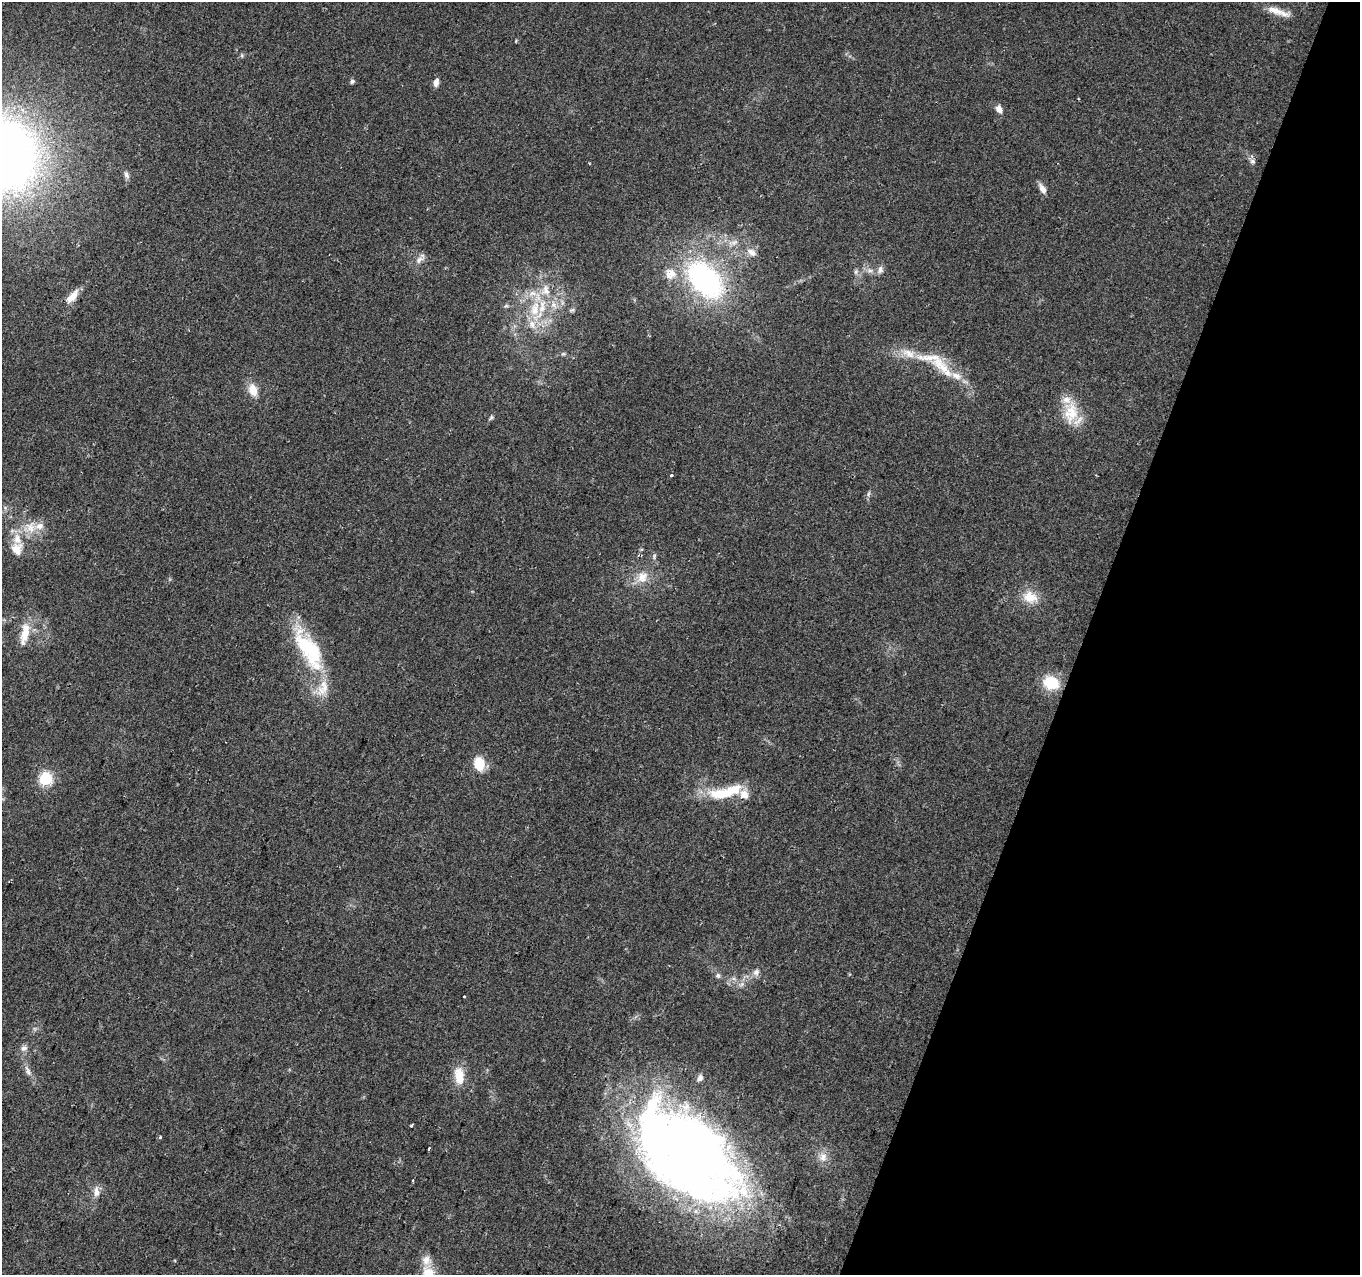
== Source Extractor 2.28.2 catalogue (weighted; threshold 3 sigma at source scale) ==
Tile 8 of 4 x 4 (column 4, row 2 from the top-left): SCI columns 4083-5440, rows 2793-4065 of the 5461 x 5648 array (HDU 1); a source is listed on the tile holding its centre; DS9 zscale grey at full resolution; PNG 1362 x 1277 px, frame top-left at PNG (2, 2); no overlay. Shown black and unused: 20% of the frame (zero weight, under 2 of 3 exposures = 2% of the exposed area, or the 3 px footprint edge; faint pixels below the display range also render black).
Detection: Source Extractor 2.28.2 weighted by HDU 2 'WHT'; one run over the whole footprint, this tile lists its part. Background 0.079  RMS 0.0097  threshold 0.0435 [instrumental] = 3 sigma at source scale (4.5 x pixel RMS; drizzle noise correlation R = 1.50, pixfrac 1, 0.0396/0.0396 arcsec/px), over >= 5 px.
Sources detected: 70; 3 inside a brighter object's white glare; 1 cosmic-ray / hot-pixel residue — not listed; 11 inside a brighter listed object's ellipse — not listed separately; the other 55 listed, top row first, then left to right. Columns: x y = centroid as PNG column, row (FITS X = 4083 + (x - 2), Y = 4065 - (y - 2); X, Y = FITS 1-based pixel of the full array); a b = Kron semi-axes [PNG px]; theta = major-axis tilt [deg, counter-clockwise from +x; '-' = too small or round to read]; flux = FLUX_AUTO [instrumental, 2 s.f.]
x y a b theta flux
1275 10 34 8 -14 12
516 41 5 3 - 0.78
242 55 6 4 72 1.4
352 81 5 5 - 2.5
436 82 9 6 80 5.2
999 109 9 7 -57 6.1
2 155 60 55 -58 940
1252 161 8 7 - 2.9
126 175 10 6 -73 3.5
1042 189 13 6 -61 6.1
733 243 17 7 19 7.2
752 252 15 9 -35 7.2
419 260 13 8 31 5.9
880 269 11 7 72 4.3
869 271 8 7 - 4.1
856 272 8 6 70 2.3
670 274 17 16 - 16
705 280 43 26 -47 200
72 297 21 9 48 12
554 305 12 9 -66 8
506 306 6 5 - 1.7
535 309 25 14 78 29
572 310 8 5 2 1.9
908 353 23 12 -18 18
563 354 6 5 - 1.6
941 365 38 16 -44 36
253 390 17 11 -73 13
1071 412 32 20 89 31
491 417 7 5 62 1.8
671 475 3 3 - 1.5
868 494 8 3 71 1.8
30 527 22 17 18 21
17 549 16 14 -86 13
654 556 7 5 72 2
642 577 17 15 53 16
1030 597 22 16 -18 19
25 634 29 10 79 20
314 649 65 32 -78 75
1051 683 14 12 -23 35
479 763 12 9 -76 25
46 779 6 6 - 130
723 794 42 14 2 38
756 972 10 8 65 4.7
718 975 7 7 - 2.6
742 984 7 5 47 2.8
464 997 3 3 - 2.3
24 1048 10 8 22 4.4
28 1071 17 6 -67 6
459 1076 23 12 -86 18
411 1126 4 3 - 1.2
429 1148 3 2 - 1.3
686 1152 116 66 -47 940
823 1157 14 12 88 9
96 1192 15 9 -86 7.1
426 1260 14 12 -65 9.5
Isophote crosses this tile's border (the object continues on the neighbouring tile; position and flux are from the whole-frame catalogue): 1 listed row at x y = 2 155